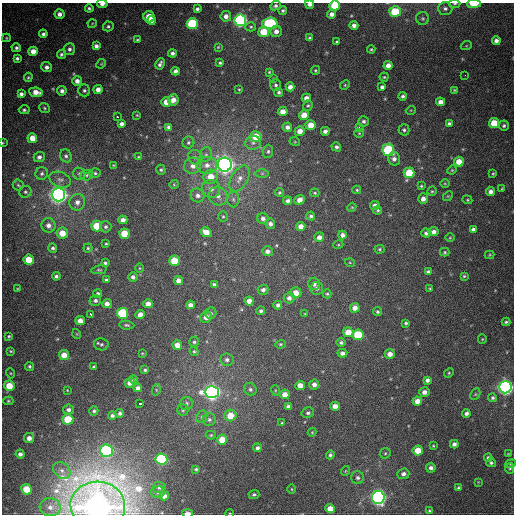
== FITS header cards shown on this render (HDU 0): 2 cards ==
NAXIS1  =                  512
NAXIS2  =                  512

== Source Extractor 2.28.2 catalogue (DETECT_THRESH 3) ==
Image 512 x 512 px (HDU 0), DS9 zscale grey, 1 PNG px = 1 image px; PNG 516 x 516 px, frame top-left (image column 1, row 512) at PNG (2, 3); each listed source drawn as its Kron ellipse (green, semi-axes under 4 px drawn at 4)
Background 656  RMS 20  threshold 58.9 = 3 sigma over >= 5 px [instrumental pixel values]
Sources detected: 313; all 313 listed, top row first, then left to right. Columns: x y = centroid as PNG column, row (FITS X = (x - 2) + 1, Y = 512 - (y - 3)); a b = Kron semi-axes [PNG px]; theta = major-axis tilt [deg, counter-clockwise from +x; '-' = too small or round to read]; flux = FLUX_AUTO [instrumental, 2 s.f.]
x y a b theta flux
102 4 5 3 - 6.0e+03
310 4 4 3 - 5.1e+03
455 4 6 4 3 2.0e+03
474 4 7 3 1 2.2e+04
275 6 5 4 - 3.5e+03
335 6 5 5 - 5.2e+04
89 8 4 4 - 2.5e+03
445 8 7 6 - 4.1e+03
197 9 4 4 - 3.3e+03
283 10 4 4 - 2.6e+03
395 12 5 5 - 5.7e+04
59 14 5 5 - 6.3e+03
332 14 4 4 - 6.6e+03
226 16 5 5 - 6.6e+03
149 17 6 5 - 2.9e+04
423 18 6 6 - 2.6e+03
151 20 4 4 - 1.1e+04
240 20 6 6 - 3.8e+05
270 23 7 6 - 1.4e+05
92 24 5 3 - 1.1e+03
192 24 5 5 - 1.1e+05
354 25 4 4 - 5.8e+03
108 26 5 5 - 2.6e+03
251 27 5 4 - 1.9e+03
276 31 6 5 - 7.4e+03
264 32 5 5 - 3.5e+04
43 34 4 4 - 3.5e+03
6 38 4 4 - 1.6e+03
309 38 4 4 - 2.1e+03
137 40 3 3 - 1.6e+03
496 40 4 4 - 5.3e+03
337 42 4 3 - 2.4e+03
96 46 4 4 - 4.7e+03
466 46 5 3 - 1.1e+03
218 47 4 3 - 1.3e+03
16 48 5 4 - 3.0e+03
69 49 6 5 - 4.1e+03
371 49 4 3 - 1.6e+03
33 51 5 5 - 1.4e+04
172 53 4 4 - 4.2e+03
61 54 5 4 - 2.7e+03
17 58 4 3 - 2.9e+03
220 63 4 4 - 2.3e+03
101 64 5 4 - 1.4e+03
160 64 6 3 62 3.9e+03
388 65 4 4 - 8.3e+03
47 67 5 5 - 5.1e+03
315 70 5 4 - 1.5e+03
175 71 4 4 - 5.1e+03
269 72 3 3 - 1.5e+03
465 75 2 2 - 2.5e+03
28 77 4 3 - 1.7e+03
384 77 4 4 - 1.7e+03
274 78 4 4 - 1.3e+03
77 81 5 5 - 7.0e+03
276 85 6 5 - 3.0e+03
345 85 5 4 - 1.5e+03
290 87 4 4 - 7.6e+03
382 87 4 4 - 3.7e+03
98 89 4 4 - 7.6e+03
239 89 3 2 - 1.1e+03
84 90 6 6 - 3.3e+03
454 90 4 3 - 1.5e+03
62 91 4 4 - 5.2e+03
36 92 7 4 -8 1.2e+04
279 92 5 4 - 2.9e+03
21 94 4 4 - 4.4e+03
403 96 4 4 - 2.8e+03
306 98 5 4 - 8.0e+03
173 100 6 5 - 1.0e+04
166 102 5 5 - 1.2e+04
440 102 4 4 - 7.9e+03
308 105 5 4 - 2.1e+03
44 108 5 4 - 2.1e+03
24 110 5 4 - 2.7e+03
411 110 5 3 - 1.1e+03
283 112 5 4 - 1.4e+04
137 115 3 3 - 9.9e+02
304 115 5 5 - 2.1e+04
117 117 3 2 - 1.6e+04
363 121 5 5 - 3.5e+03
449 123 4 3 - 2.8e+03
494 123 5 5 - 3.1e+04
121 124 4 4 - 4.7e+03
311 125 5 5 - 2.0e+04
504 126 5 5 - 2.9e+03
169 127 4 4 - 3.8e+03
287 127 5 4 - 5.6e+03
359 128 3 3 - 5.1e+03
404 130 6 5 - 3.0e+03
300 131 5 5 - 1.2e+04
325 131 4 4 - 5.3e+03
359 133 5 4 - 1.5e+03
256 137 5 5 - 2.9e+04
32 138 5 5 - 1.5e+04
188 142 6 6 - 2.7e+03
295 142 5 3 - 1.2e+03
2 143 4 2 - 9.2e+02
253 143 8 6 3 4.8e+03
336 147 5 4 - 3.3e+03
388 150 6 6 - 1.2e+05
268 151 6 5 - 2.8e+03
206 155 7 6 - 3.9e+03
66 156 7 5 -61 3.3e+03
39 157 5 5 - 4.2e+03
138 157 4 4 - 1.2e+03
195 157 8 6 -46 4.3e+03
394 159 6 6 - 5.8e+03
459 162 5 5 - 1.8e+04
113 165 4 3 - 9.0e+02
207 165 10 8 4 1.0e+04
225 165 7 7 - 1.0e+06
193 166 8 8 - 8.7e+03
161 170 5 4 - 2.2e+03
452 170 5 4 - 1.4e+03
42 173 6 6 - 3.2e+03
95 173 5 5 - 2.3e+03
262 173 6 4 1 2.2e+03
409 173 5 5 - 4.3e+04
493 173 3 3 - 1.4e+03
79 174 6 6 - 2.9e+03
86 175 6 5 - 2.6e+03
211 177 7 7 - 1.9e+04
239 179 14 8 59 1.1e+04
60 180 11 7 -22 6.1e+03
445 183 5 3 - 1.2e+03
174 184 4 4 - 1.4e+03
18 185 5 5 - 1.9e+03
421 186 4 4 - 1.7e+03
211 189 9 9 - 8.2e+03
502 189 3 3 - 1.3e+03
357 190 4 3 - 1.7e+03
432 191 4 4 - 1.7e+03
490 191 5 4 - 6.2e+03
25 192 6 5 - 2.6e+03
279 192 4 4 - 1.6e+03
315 193 4 3 - 1.6e+03
58 195 7 6 - 9.0e+05
198 195 7 7 - 5.4e+03
218 196 10 9 - 8.1e+03
448 196 5 4 - 1.4e+03
233 199 8 6 -88 3.7e+03
423 199 5 5 - 7.1e+03
300 200 5 4 - 9.9e+03
467 200 5 4 - 1.5e+03
288 201 4 4 - 4.6e+03
77 202 8 7 - 8.0e+03
375 205 5 4 - 5.5e+03
352 207 4 3 - 1.2e+03
378 210 4 4 - 1.8e+03
311 216 4 4 - 2.6e+03
223 217 5 5 - 2.0e+03
263 218 5 5 - 4.9e+03
123 220 4 4 - 7.1e+03
270 224 5 5 - 4.8e+03
48 225 7 7 - 7.6e+03
97 226 5 5 - 3.9e+04
301 226 4 4 - 9.7e+03
106 227 6 5 - 2.8e+03
473 229 4 4 - 4.8e+03
206 232 6 4 -29 1.3e+04
434 232 5 4 - 6.3e+03
62 233 6 5 - 2.1e+04
426 233 4 4 - 3.7e+03
124 234 5 5 - 2.8e+04
342 235 4 4 - 5.1e+03
319 237 5 4 - 6.3e+03
450 238 4 3 - 1.2e+03
106 244 3 3 - 1.4e+03
338 245 5 3 - 1.3e+03
53 248 5 4 - 3.0e+03
88 248 4 4 - 2.0e+03
380 249 5 4 - 1.7e+03
267 251 5 5 - 5.2e+03
445 252 4 4 - 1.7e+03
490 255 5 4 - 1.4e+03
29 260 5 5 - 2.7e+04
174 261 5 5 - 3.9e+04
105 263 4 4 - 2.6e+03
350 263 5 3 - 1.2e+03
139 268 4 3 - 1.1e+03
99 270 8 4 11 2.0e+03
428 272 4 4 - 4.1e+03
56 276 4 4 - 2.9e+03
464 276 4 4 - 1.6e+03
133 277 5 5 - 4.3e+03
106 280 4 3 - 2.7e+03
178 280 4 4 - 7.6e+03
214 284 4 3 - 3.2e+03
314 284 6 6 - 5.1e+03
17 288 4 3 - 9.8e+02
317 288 6 6 - 4.6e+03
430 288 3 2 - 1.2e+03
263 290 5 5 - 4.6e+03
296 293 5 5 - 1.4e+04
98 294 4 4 - 3.4e+03
327 294 4 4 - 1.9e+03
289 298 5 5 - 5.8e+03
95 300 6 5 - 3.9e+03
249 301 4 4 - 8.1e+03
107 304 5 4 - 6.7e+03
148 304 4 4 - 8.6e+03
190 305 4 4 - 7.0e+03
278 305 4 4 - 3.8e+03
355 308 5 5 - 9.5e+03
261 311 4 4 - 2.9e+03
377 312 4 4 - 2.2e+03
123 313 5 5 - 9.1e+04
211 313 6 5 - 2.9e+03
90 314 4 3 - 3.5e+03
305 314 4 2 - 8.8e+02
140 315 5 4 - 1.0e+04
206 317 6 5 - 9.4e+03
80 321 5 4 - 1.1e+04
506 322 4 3 - 2.2e+03
406 323 3 3 - 2.1e+03
127 325 7 4 -6 2.3e+03
348 332 5 5 - 2.1e+04
77 334 5 3 - 9.9e+02
358 335 5 5 - 5.5e+04
9 336 3 3 - 1.7e+03
482 339 5 4 - 1.3e+03
194 342 5 5 - 2.3e+03
341 343 4 4 - 3.0e+03
101 344 7 6 - 3.1e+03
280 344 5 4 - 1.8e+03
177 345 5 4 - 1.1e+04
11 351 3 3 - 1.4e+03
194 351 5 4 - 1.8e+03
142 353 3 2 - 9.9e+02
342 353 5 4 - 5.0e+03
390 354 5 5 - 8.8e+03
64 355 5 5 - 1.6e+04
227 360 7 6 - 4.0e+03
29 366 5 4 - 2.1e+03
93 367 3 3 - 1.8e+03
145 370 3 3 - 1.9e+03
10 373 5 3 - 1.3e+03
449 373 5 4 - 1.7e+03
133 379 4 4 - 2.1e+03
427 380 4 4 - 3.9e+03
130 383 5 4 - 7.4e+03
314 384 5 5 - 6.7e+03
300 385 5 4 - 1.2e+04
9 386 5 5 - 2.4e+04
505 387 6 6 - 6.1e+05
138 388 4 4 - 5.8e+03
250 389 7 6 - 3.5e+03
67 390 3 3 - 1.0e+03
156 390 6 4 74 1.4e+03
275 390 5 3 - 1.1e+03
212 392 7 6 - 7.3e+05
424 392 5 4 - 7.0e+03
285 394 5 5 - 1.1e+04
475 394 6 4 62 1.7e+03
493 398 4 4 - 2.5e+03
8 401 5 4 - 1.8e+03
417 401 5 4 - 1.1e+04
140 403 3 3 - 2.6e+04
186 404 6 6 - 3.2e+03
288 406 4 4 - 3.8e+03
335 406 5 4 - 1.0e+04
68 410 5 5 - 4.4e+03
183 410 5 5 - 2.3e+03
94 411 5 4 - 2.5e+03
120 413 4 4 - 3.5e+03
308 413 6 5 - 3.3e+03
466 413 4 4 - 3.7e+03
112 416 4 4 - 3.3e+03
230 416 6 5 - 2.2e+04
202 417 6 5 - 2.6e+03
68 419 5 5 - 4.9e+04
209 420 6 6 - 3.5e+03
282 423 4 4 - 1.5e+03
312 432 4 4 - 1.2e+03
211 435 5 4 - 1.5e+03
29 438 5 5 - 7.8e+03
222 440 5 5 - 2.1e+04
454 444 4 4 - 4.6e+03
433 446 3 3 - 1.3e+03
257 448 4 4 - 3.8e+03
106 451 6 6 - 2.6e+05
418 451 5 5 - 2.3e+04
385 453 6 5 - 1.9e+03
20 454 4 4 - 4.8e+03
508 454 3 3 - 1.2e+03
330 455 4 4 - 2.7e+03
488 458 4 4 - 2.6e+03
161 459 6 5 - 1.6e+05
491 463 5 4 - 2.7e+03
511 464 5 4 - 1.8e+03
431 468 5 5 - 4.7e+03
510 468 5 4 - 1.7e+03
196 469 4 3 - 2.0e+03
62 470 9 7 -39 7.4e+03
345 471 5 3 - 1.1e+03
403 474 6 5 - 4.7e+03
358 478 6 6 - 3.6e+03
478 482 4 4 - 1.0e+03
159 487 6 5 - 3.9e+03
459 488 4 3 - 2.6e+03
27 489 5 5 - 2.9e+04
292 489 5 3 - 1.1e+03
158 492 7 6 - 3.2e+03
254 494 5 4 - 2.5e+03
164 496 5 4 - 8.0e+03
378 497 6 6 - 5.8e+05
98 505 27 24 -3 2.4e+06
50 507 11 9 -6 1.1e+04
330 508 5 4 - 1.4e+04
429 511 3 3 - 1.7e+03
187 513 5 3 - 9.6e+03
230 513 4 3 - 1.0e+03
At the frame edge (FLAGS 8, measured only in part): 10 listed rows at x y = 102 4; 310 4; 455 4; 474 4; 335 6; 2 143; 505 387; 98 505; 187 513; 230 513